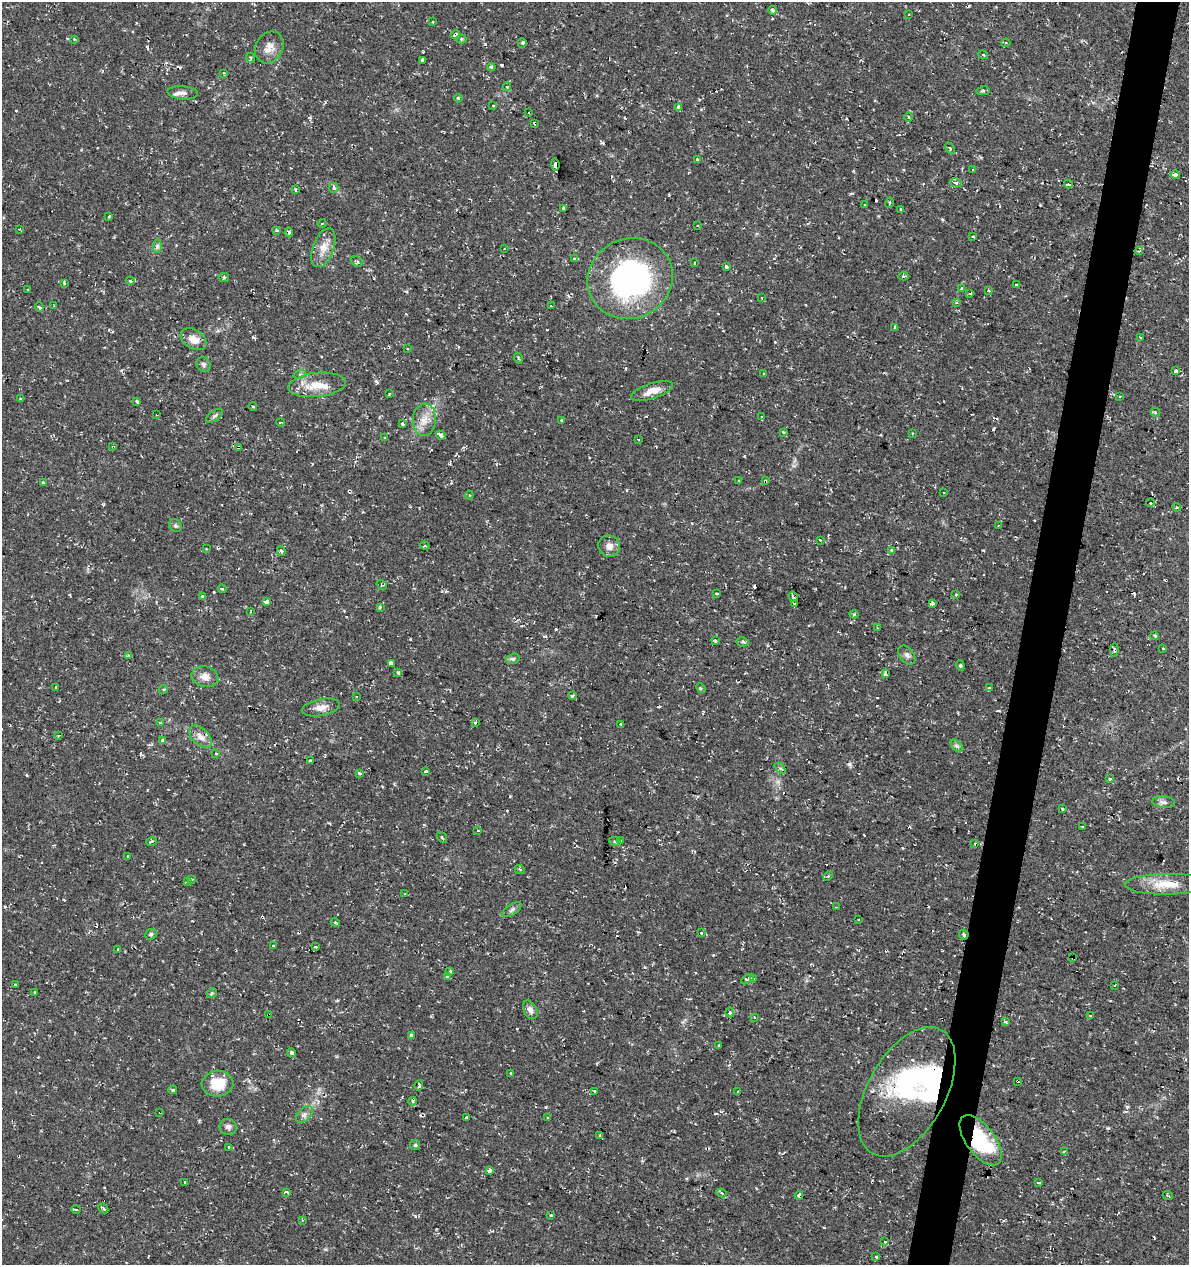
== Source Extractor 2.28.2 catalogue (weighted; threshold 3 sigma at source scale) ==
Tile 10 of 4 x 4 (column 2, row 3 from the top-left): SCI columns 1468-2654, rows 1264-2526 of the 5249 x 5063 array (HDU 1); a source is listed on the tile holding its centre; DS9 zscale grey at full resolution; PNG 1191 x 1267 px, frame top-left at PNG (2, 2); each listed source drawn as its Kron ellipse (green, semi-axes under 4 px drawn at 4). Shown black and unused: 4% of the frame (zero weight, under 2 of 3 exposures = <1% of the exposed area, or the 3 px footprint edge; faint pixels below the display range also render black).
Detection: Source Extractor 2.28.2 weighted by HDU 2 'WHT'; one run over the whole footprint, this tile lists its part. Background 0.0333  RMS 0.0042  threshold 0.0187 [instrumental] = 3 sigma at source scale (4.5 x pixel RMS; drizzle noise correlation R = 1.50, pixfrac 1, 0.0396/0.0396 arcsec/px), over >= 5 px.
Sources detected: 298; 3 inside a brighter object's white glare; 55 cosmic-ray / hot-pixel residue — neither listed nor drawn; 6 inside a brighter listed object's ellipse — not listed separately; the other 234 listed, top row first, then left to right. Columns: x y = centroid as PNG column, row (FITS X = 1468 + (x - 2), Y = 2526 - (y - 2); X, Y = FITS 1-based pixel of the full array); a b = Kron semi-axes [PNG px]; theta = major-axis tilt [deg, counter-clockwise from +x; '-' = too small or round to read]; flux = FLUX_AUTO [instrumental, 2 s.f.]
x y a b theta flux
773 10 4 3 - 3.3
908 14 3 2 - 0.49
433 22 3 2 - 0.51
455 35 4 3 - 5
74 39 3 2 - 0.35
461 39 5 4 - 0.5
522 43 4 4 - 0.56
1006 43 4 4 - 0.55
269 47 16 13 61 4.4
983 55 5 3 - 0.45
251 58 5 3 - 0.51
422 61 4 3 - 5
491 67 4 3 - 0.58
224 73 3 3 - 0.34
507 87 4 3 - 0.97
983 91 7 3 9 0.61
183 93 15 6 -4 1.8
458 98 4 3 - 0.61
493 106 3 3 - 0.6
678 108 4 3 - 15
529 113 3 3 - 1.2
908 117 5 3 - 0.48
535 123 3 3 - 1.8
950 148 6 4 -67 0.5
698 160 3 3 - 0.95
555 164 6 3 -85 19
972 169 3 2 - 0.31
1175 175 4 3 - 9.1
956 183 5 4 - 2
1068 184 4 2 - 1.4
334 188 5 5 - 1.3
295 189 3 3 - 1.2
889 203 5 3 - 0.51
865 205 3 2 - 0.76
564 208 4 3 - 1.8
900 209 3 3 - 1
108 216 3 3 - 0.57
322 223 4 3 - 0.37
697 226 3 2 - 0.34
19 229 3 3 - 0.38
277 230 4 3 - 1
289 232 5 4 - 0.67
973 236 3 3 - 0.69
157 246 7 4 89 0.88
323 248 20 10 70 5.2
504 248 2 2 - 0.32
1139 251 4 2 - 0.57
574 259 4 3 - 1.9
357 261 6 5 - 0.89
695 263 3 2 - 0.41
727 267 4 3 - 1.1
903 276 5 3 - 1.1
224 277 5 4 - 0.57
630 278 43 40 26 88
130 281 4 3 - 0.5
64 283 4 3 - 0.51
1017 285 4 3 - 0.55
962 288 3 3 - 2.6
28 290 3 3 - 0.79
988 291 3 3 - 1.7
970 293 3 2 - 0.71
761 298 3 2 - 0.6
956 302 3 3 - 0.6
54 306 3 2 - 0.65
551 306 2 2 - 0.23
39 307 5 3 - 2.4
895 327 3 3 - 0.59
1141 337 3 2 - 0.5
194 339 14 9 -32 4.5
408 348 3 2 - 0.41
518 358 5 3 - 0.48
203 364 8 6 -49 1.2
1176 371 3 3 - 20
764 373 3 3 - 0.95
300 374 6 4 18 0.79
317 385 29 12 6 9.2
652 391 22 7 19 4.8
389 394 2 2 - 0.35
1120 397 3 2 - 0.39
20 398 3 3 - 0.44
137 402 3 3 - 1.7
253 407 4 3 - 0.55
1155 412 4 4 - 0.55
157 414 3 2 - 0.42
215 416 9 4 35 0.98
762 417 3 3 - 0.6
424 420 16 11 86 5.3
561 420 3 2 - 0.79
280 422 4 3 - 0.49
402 424 4 3 - 1.8
783 432 3 3 - 0.53
912 433 3 3 - 0.65
441 435 5 3 - 4.7
385 438 3 2 - 0.32
638 439 2 2 - 0.43
113 447 4 3 - 0.48
238 447 4 3 - 0.98
739 481 3 2 - 0.34
765 481 4 3 - 1.5
43 483 4 3 - 1.7
943 492 2 2 - 0.42
469 495 4 4 - 0.44
1150 503 4 3 - 0.83
1177 507 4 3 - 0.56
175 526 7 5 -43 0.77
998 526 3 3 - 0.36
820 540 3 2 - 0.33
425 546 5 3 - 0.5
609 546 11 10 - 2.8
206 549 3 3 - 0.35
281 551 5 4 - 0.88
892 551 4 3 - 1
382 585 5 3 - 0.46
222 589 4 3 - 0.55
717 594 3 3 - 1.3
956 594 3 3 - 1.6
202 596 4 3 - 1.4
793 597 5 3 - 2.5
266 602 4 3 - 11
932 603 3 3 - 4.9
795 604 4 3 - 1.5
380 607 3 3 - 0.52
251 611 3 2 - 0.34
854 614 4 4 - 0.53
878 628 3 2 - 0.67
1155 636 4 3 - 0.58
715 641 4 3 - 1.3
743 642 6 4 -11 0.71
1163 649 3 3 - 0.86
1114 650 7 2 87 0.56
907 655 11 7 -52 1.5
128 656 3 3 - 9.8
513 659 7 5 19 0.75
391 663 4 3 - 6.1
960 666 5 4 - 0.53
398 673 3 3 - 1.7
885 674 4 4 - 0.71
205 677 13 10 -12 3.3
55 687 3 3 - 1.2
701 688 5 3 - 0.56
989 688 3 3 - 1.1
163 689 5 4 - 0.62
572 696 4 3 - 1.8
356 697 3 2 - 0.61
321 707 19 8 11 3.4
161 723 4 3 - 0.54
475 723 3 3 - 1.8
621 724 3 2 - 0.51
58 735 3 2 - 0.33
200 737 14 8 -45 3
163 741 4 3 - 8.4
957 746 7 4 -45 0.86
216 753 3 3 - 1.1
310 761 3 3 - 2.9
780 768 6 4 -43 0.78
425 771 3 2 - 0.49
359 773 3 3 - 1.3
1110 778 3 3 - 2
1164 802 11 5 -5 1.5
1062 809 3 3 - 2
1082 827 3 3 - 1.1
478 830 4 3 - 0.56
442 837 6 3 -53 0.52
621 840 4 2 - 0.31
151 841 5 3 - 0.55
615 842 6 3 -19 0.49
975 844 4 3 - 0.51
127 856 3 3 - 1.4
520 870 5 3 - 0.44
828 876 5 3 - 0.5
191 879 3 3 - 1.2
187 882 4 3 - 0.49
1167 884 42 10 1 9.3
405 894 3 3 - 0.59
836 907 3 2 - 0.39
512 909 11 5 34 1.2
859 920 3 2 - 0.6
335 922 5 3 - 0.43
701 933 3 3 - 0.94
151 934 6 5 - 0.74
964 934 5 5 - 1.1
273 946 3 3 - 0.54
315 947 3 3 - 0.69
118 949 3 3 - 1.2
1073 958 3 3 - 0.88
450 972 3 3 - 0.89
447 976 4 3 - 0.94
748 979 7 4 31 2
754 979 4 3 - 2.5
15 985 3 3 - 1.4
1114 985 3 2 - 0.36
34 993 3 2 - 0.44
212 993 5 4 - 0.52
530 1010 10 6 -62 2
730 1013 5 4 - 0.8
268 1015 3 2 - 0.26
1091 1016 3 2 - 0.65
754 1018 4 2 - 0.37
1005 1022 4 3 - 1.7
411 1035 3 3 - 8.6
719 1046 3 3 - 5.3
291 1053 5 4 - 0.95
510 1073 3 3 - 1.4
1017 1081 3 3 - 1.1
217 1084 16 13 5 10
419 1085 5 3 - 1.8
173 1090 4 3 - 0.52
594 1091 3 2 - 0.84
738 1091 3 3 - 0.8
907 1092 71 39 61 59
413 1101 4 4 - 1.5
160 1112 3 2 - 0.51
304 1114 10 6 45 1.6
466 1118 3 3 - 2
547 1118 3 3 - 0.61
228 1127 8 8 - 1.5
600 1135 3 3 - 0.69
981 1140 29 14 -53 34
415 1145 5 5 - 0.58
229 1147 4 4 - 0.53
1064 1151 3 2 - 0.33
489 1171 4 3 - 2
185 1182 3 3 - 1.1
1038 1183 3 2 - 0.61
287 1192 4 3 - 0.88
721 1193 5 4 - 0.52
799 1196 4 4 - 3
1168 1196 5 3 - 0.48
103 1208 5 3 - 0.98
76 1209 4 3 - 1.3
551 1215 3 2 - 0.43
302 1220 4 3 - 0.35
885 1242 4 4 - 0.68
876 1257 3 2 - 0.96
Overlapping masked pixels (flux is a lower limit): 16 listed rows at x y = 455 35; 535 123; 630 278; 157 414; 113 447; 238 447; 765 481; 163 741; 964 934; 1073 958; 268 1015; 1017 1081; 907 1092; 160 1112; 981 1140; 799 1196
Unlisted compact peaks at least as high as the median listed source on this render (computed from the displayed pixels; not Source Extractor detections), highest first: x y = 485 44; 376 381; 1127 1107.